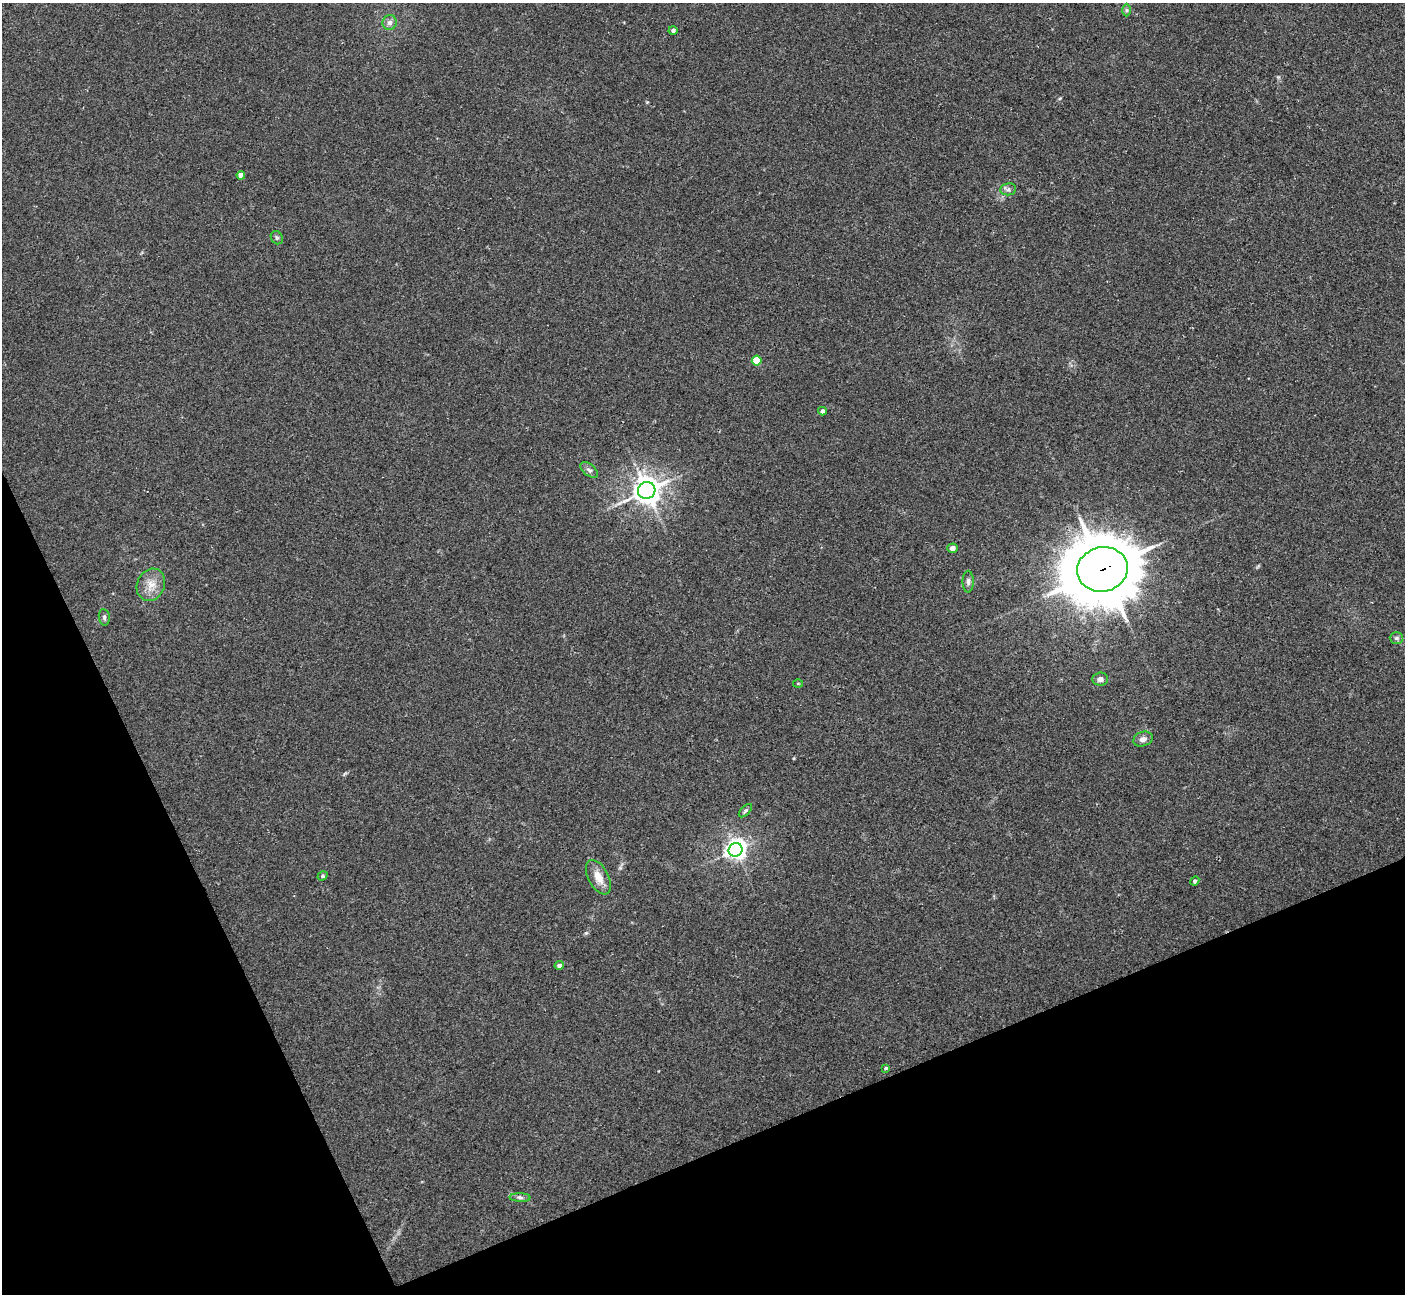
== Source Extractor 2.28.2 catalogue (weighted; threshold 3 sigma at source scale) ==
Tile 14 of 4 x 4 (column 2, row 4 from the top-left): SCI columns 1446-2848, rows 186-1477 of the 5684 x 5663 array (HDU 1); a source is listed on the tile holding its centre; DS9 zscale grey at full resolution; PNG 1407 x 1296 px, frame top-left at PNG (2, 3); each listed source drawn as its Kron ellipse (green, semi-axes under 4 px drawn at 4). Shown black and unused: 21% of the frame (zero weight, under 2 of 3 exposures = <1% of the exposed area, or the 3 px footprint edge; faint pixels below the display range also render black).
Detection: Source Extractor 2.28.2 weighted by HDU 2 'WHT'; one run over the whole footprint, this tile lists its part. Background 0.0444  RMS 0.0076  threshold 0.0341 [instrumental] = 3 sigma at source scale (4.5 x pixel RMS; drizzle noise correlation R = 1.50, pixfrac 1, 0.05/0.05 arcsec/px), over >= 5 px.
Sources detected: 27; all 27 listed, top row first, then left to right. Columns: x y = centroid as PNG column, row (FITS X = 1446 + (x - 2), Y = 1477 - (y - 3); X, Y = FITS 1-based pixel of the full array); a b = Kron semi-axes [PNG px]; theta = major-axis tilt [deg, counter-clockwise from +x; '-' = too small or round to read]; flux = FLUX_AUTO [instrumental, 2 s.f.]
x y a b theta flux
1127 10 6 4 -89 1.1
390 22 7 7 - 3.4
673 31 4 4 - 1.9
241 175 4 4 - 4.8
1008 189 8 6 9 2.3
277 238 7 5 -58 1.6
757 361 5 4 - 24
822 411 4 4 - 3.4
589 470 10 5 -38 2.4
647 490 9 8 - 850
952 548 5 4 - 3.3
1102 569 25 22 12 5200
968 582 11 5 -90 2.4
151 585 16 13 64 9.8
104 617 8 5 -81 1.8
1396 638 7 5 0 1.7
1100 679 8 6 5 3.1
798 684 5 3 - 0.62
1143 739 10 7 20 3.8
745 811 8 4 45 1.3
735 850 7 6 - 430
322 876 5 4 - 1.2
598 877 19 10 -62 9.4
1195 881 5 4 - 2
559 965 4 4 - 2.1
886 1068 4 3 - 1.1
520 1197 10 4 -1 2
Overlapping masked pixels (flux is a lower limit): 1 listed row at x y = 1102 569